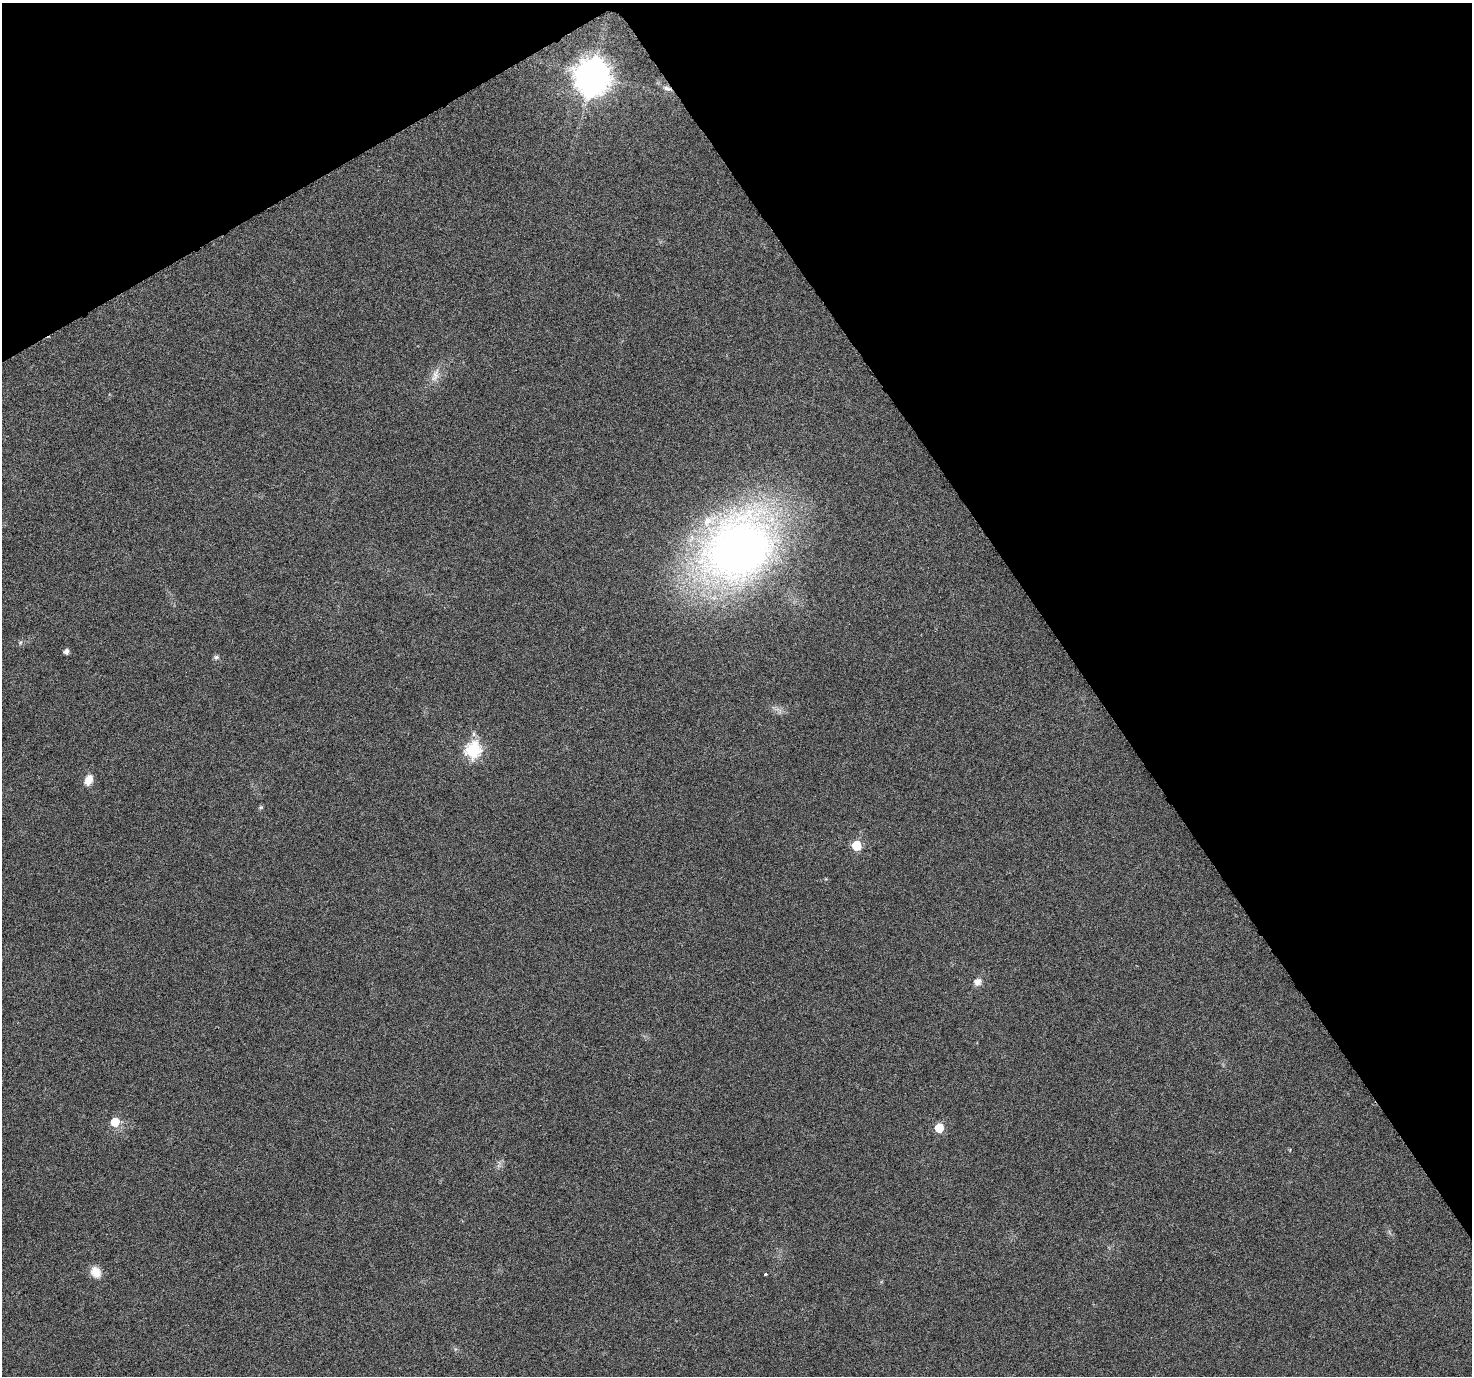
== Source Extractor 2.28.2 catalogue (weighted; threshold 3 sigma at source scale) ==
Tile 3 of 4 x 4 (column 3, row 1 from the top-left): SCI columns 2945-4414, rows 4244-5617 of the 5894 x 5802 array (HDU 1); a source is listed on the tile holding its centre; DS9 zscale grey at full resolution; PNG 1474 x 1378 px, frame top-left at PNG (2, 3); no overlay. Shown black and unused: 32% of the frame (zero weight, under 3 of 6 exposures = <1% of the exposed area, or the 3 px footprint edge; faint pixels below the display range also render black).
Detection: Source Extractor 2.28.2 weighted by HDU 2 'WHT'; one run over the whole footprint, this tile lists its part. Background 0.0244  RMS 0.0036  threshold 0.0148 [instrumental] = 3 sigma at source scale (4.09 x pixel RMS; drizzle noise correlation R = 1.36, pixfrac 0.8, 0.0396/0.0396 arcsec/px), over >= 5 px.
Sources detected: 17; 1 inside a brighter object's white glare — not listed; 1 inside a brighter listed object's ellipse — not listed separately; the other 15 listed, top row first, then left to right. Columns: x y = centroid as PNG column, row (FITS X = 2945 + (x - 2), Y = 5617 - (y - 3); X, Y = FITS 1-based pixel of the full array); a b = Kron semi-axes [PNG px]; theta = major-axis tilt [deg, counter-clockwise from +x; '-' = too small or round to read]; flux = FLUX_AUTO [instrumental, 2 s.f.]
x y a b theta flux
592 76 10 9 - 600
667 88 10 5 -21 1.1
435 375 23 8 67 3.3
739 549 62 49 34 260
20 643 6 4 47 0.51
66 652 4 4 - 1.6
216 657 7 6 - 0.78
473 750 7 7 - 61
89 780 13 8 67 3
856 845 6 6 - 16
977 982 7 7 - 2.4
115 1122 6 6 - 7.6
939 1128 6 5 - 12
96 1272 14 11 -56 3.7
765 1274 3 3 - 1